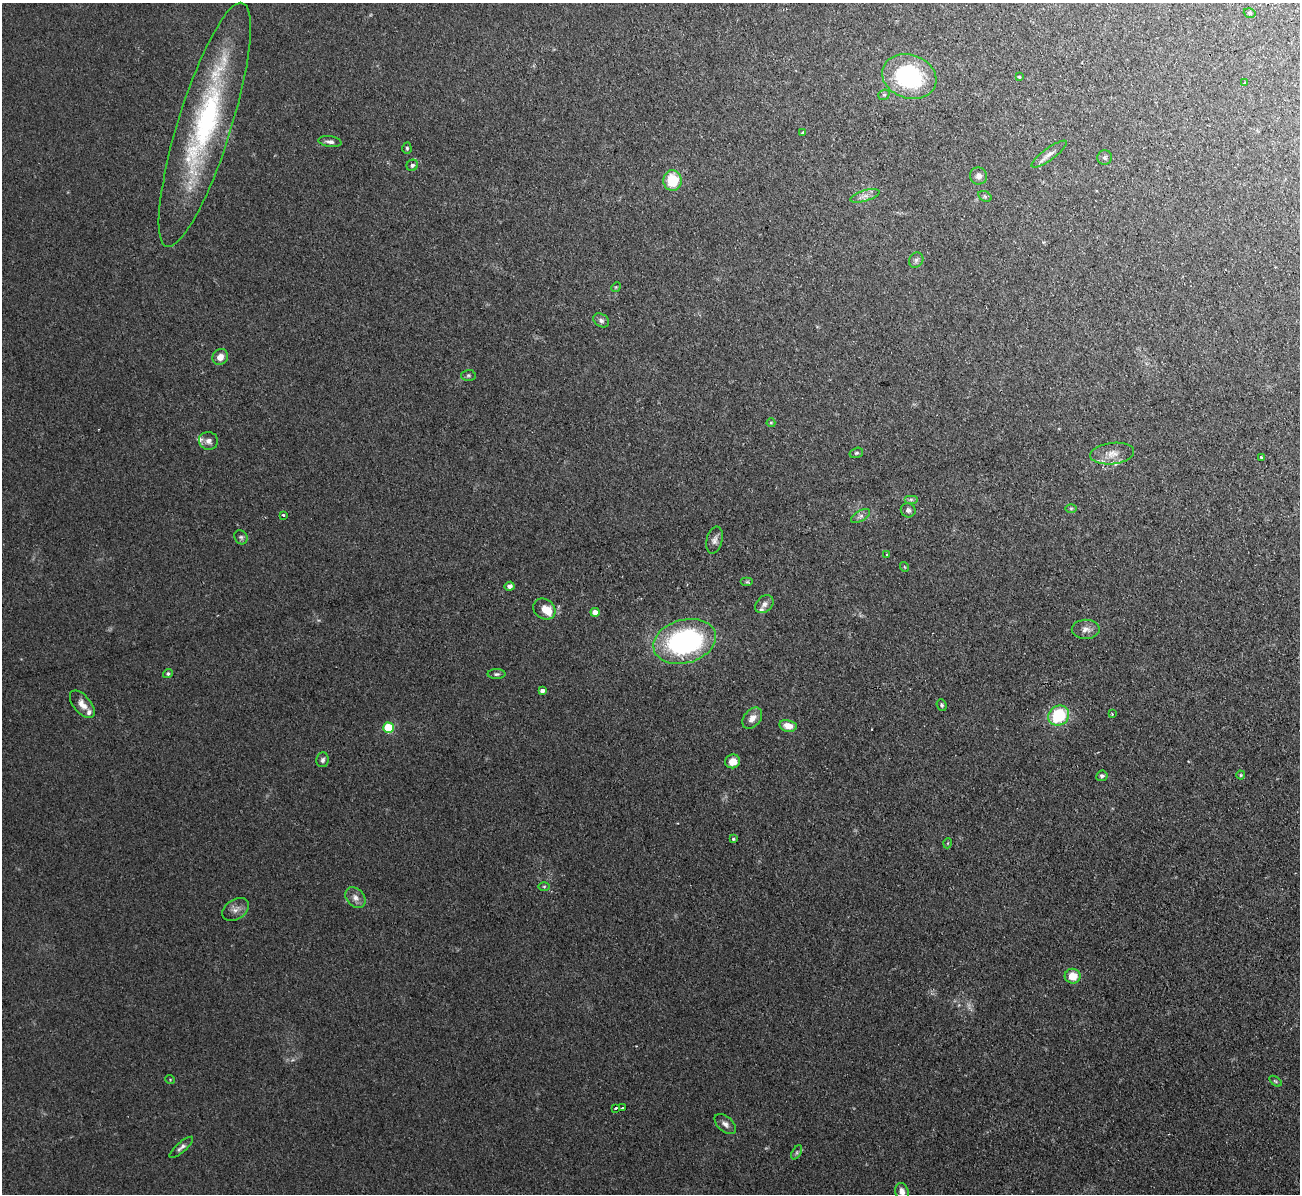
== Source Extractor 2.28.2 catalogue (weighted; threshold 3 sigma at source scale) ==
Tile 10 of 4 x 4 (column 2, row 3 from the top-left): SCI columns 1299-2596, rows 1335-2526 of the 5208 x 5178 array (HDU 1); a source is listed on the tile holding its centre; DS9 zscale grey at full resolution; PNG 1302 x 1196 px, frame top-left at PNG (2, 3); each listed source drawn as its Kron ellipse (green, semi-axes under 4 px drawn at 4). Shown black and unused: <1% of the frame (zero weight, under 2 of 3 exposures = <1% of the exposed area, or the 3 px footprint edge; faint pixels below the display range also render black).
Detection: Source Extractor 2.28.2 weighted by HDU 2 'WHT'; one run over the whole footprint, this tile lists its part. Background 0.0582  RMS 0.0063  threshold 0.0282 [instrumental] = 3 sigma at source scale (4.5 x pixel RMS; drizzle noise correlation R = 1.50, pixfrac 1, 0.05/0.05 arcsec/px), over >= 5 px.
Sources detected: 75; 1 too faint to see at this stretch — neither listed nor drawn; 4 inside a brighter listed object's ellipse — not listed separately; the other 70 listed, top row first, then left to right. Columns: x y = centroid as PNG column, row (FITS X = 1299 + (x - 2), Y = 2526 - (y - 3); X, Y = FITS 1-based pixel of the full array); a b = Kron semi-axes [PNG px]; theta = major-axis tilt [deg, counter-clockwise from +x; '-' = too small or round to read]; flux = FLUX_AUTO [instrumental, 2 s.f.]
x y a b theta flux
1250 13 6 4 -18 1.2
909 77 28 21 -19 73
1019 77 3 3 - 1.1
1245 83 4 3 - 0.66
884 95 6 5 - 1.1
205 125 128 26 73 130
803 133 3 3 - 0.9
330 142 12 5 -8 2.4
407 148 5 4 - 0.91
1049 154 21 6 36 4.1
1105 157 7 7 - 1.6
412 165 6 5 - 1.6
979 176 8 8 - 3.1
672 181 10 9 - 21
865 196 15 5 17 3.5
985 196 7 5 -30 1.2
916 260 8 6 54 1.8
616 287 5 4 - 0.68
601 320 8 6 -30 2.1
220 357 8 7 - 4.7
468 375 7 5 2 1.2
771 423 4 4 - 0.68
208 441 10 9 - 3.1
856 453 7 5 16 1
1112 454 22 10 7 8
1261 457 3 3 - 1.9
911 500 7 4 0 1.3
1071 508 6 4 0 0.94
908 510 7 7 - 1.8
283 515 3 3 - 1.3
861 516 10 5 28 2.1
241 537 7 6 - 1.5
714 540 14 8 75 3.2
887 554 3 3 - 1.1
905 567 5 3 - 0.51
747 582 6 4 0 0.9
510 586 5 4 - 2.5
764 604 10 7 43 3.1
544 609 12 9 -38 7.7
595 612 4 4 - 6.5
1086 629 14 9 1 4.2
685 641 32 21 15 120
168 673 5 4 - 1.2
496 674 9 5 1 1.5
542 691 4 4 - 2.3
82 704 16 8 -50 5.3
942 705 6 5 - 1.2
1112 714 3 2 - 0.57
1059 716 11 9 32 43
752 718 12 8 50 5
788 726 9 6 -11 7
388 728 5 5 - 35
323 760 7 6 - 1.8
733 761 7 7 - 7.3
1241 775 4 4 - 0.76
1102 776 6 5 - 1.5
733 839 3 3 - 0.78
948 843 5 3 - 0.53
544 886 6 4 0 0.93
355 898 11 8 -46 4
235 909 15 10 31 4.4
1073 976 8 7 - 10
170 1079 5 3 - 0.51
1275 1081 7 3 -36 0.73
616 1108 3 3 - 1.3
622 1108 3 2 - 1.4
725 1124 12 7 -42 3
181 1147 15 5 41 2.3
797 1152 8 4 59 1.3
902 1192 9 6 -73 3.5
Isophote crosses this tile's border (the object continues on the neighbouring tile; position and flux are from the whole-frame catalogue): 2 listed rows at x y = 205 125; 902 1192